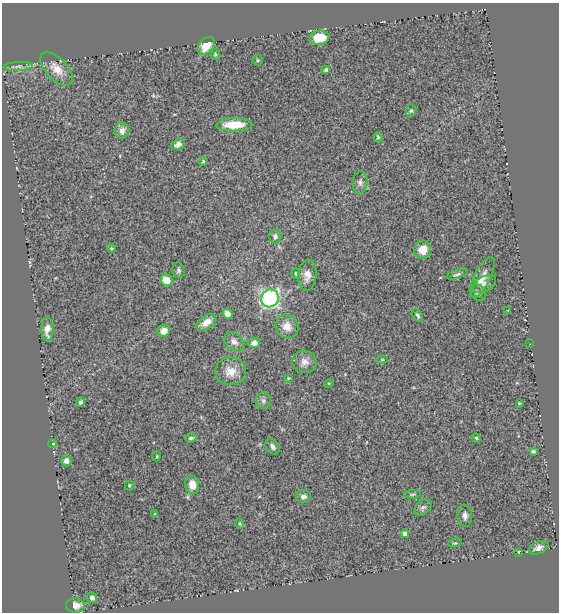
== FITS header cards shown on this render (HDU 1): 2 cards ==
NAXIS1  =                  557
NAXIS2  =                  610

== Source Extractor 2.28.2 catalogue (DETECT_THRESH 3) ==
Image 557 x 610 px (HDU 1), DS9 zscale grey, 1 PNG px = 1 image px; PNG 561 x 614 px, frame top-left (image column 1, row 610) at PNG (2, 3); each listed source drawn as its Kron ellipse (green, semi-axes under 4 px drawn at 4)
Background 0.564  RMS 0.054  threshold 0.161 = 3 sigma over >= 5 px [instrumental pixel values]
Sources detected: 65; all 65 listed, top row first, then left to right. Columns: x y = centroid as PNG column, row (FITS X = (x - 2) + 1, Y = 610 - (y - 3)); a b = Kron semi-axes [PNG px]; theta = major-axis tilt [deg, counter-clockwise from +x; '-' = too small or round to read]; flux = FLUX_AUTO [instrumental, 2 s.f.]
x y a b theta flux
319 38 10 7 6 91
206 46 10 7 43 61
215 55 5 4 - 5.1
258 60 5 5 - 4.4
18 66 14 4 3 14
56 69 20 10 -46 45
326 70 4 3 - 6.3
411 111 6 5 - 5.8
234 125 18 7 2 79
122 131 8 7 - 23
378 137 5 4 - 5.7
178 144 7 5 22 15
203 161 4 4 - 4
360 183 11 7 86 14
275 236 7 6 - 10
111 248 4 3 - 3.4
423 250 9 8 - 46
178 270 8 6 -81 9.3
296 273 5 4 - 5.4
457 274 11 3 18 7.4
307 275 15 9 85 29
482 277 22 8 63 38
166 280 6 5 - 52
484 284 13 7 29 18
478 293 9 7 -54 11
270 298 9 8 - 650
508 310 3 2 - 2.3
228 314 5 4 - 24
418 316 7 4 -60 6.7
206 322 11 6 35 31
287 326 12 11 - 36
47 329 12 6 -89 40
164 331 6 6 - 36
234 342 11 8 -43 21
254 343 6 5 - 22
530 344 2 2 - 2.3
382 359 5 3 - 3
304 362 12 11 - 26
231 371 15 14 - 46
288 378 3 3 - 3.1
329 383 5 3 - 3.6
263 401 8 7 - 11
80 402 5 4 - 7.2
519 403 3 3 - 3.3
191 438 5 4 - 6.5
476 438 4 4 - 4.7
53 444 4 3 - 4.7
272 446 9 6 -57 13
533 451 4 3 - 6.2
157 456 5 3 - 3.1
66 461 6 5 - 13
129 485 5 4 - 3.1
192 485 9 7 -81 35
412 494 8 3 1 5
303 496 7 6 - 13
423 508 10 6 39 10
155 514 4 4 - 3.9
465 516 11 7 -83 17
240 524 5 3 - 3.8
405 534 4 4 - 18
455 543 7 3 11 3.6
539 548 10 6 23 17
519 552 3 3 - 4.4
92 598 5 5 - 12
75 605 9 7 -2 31